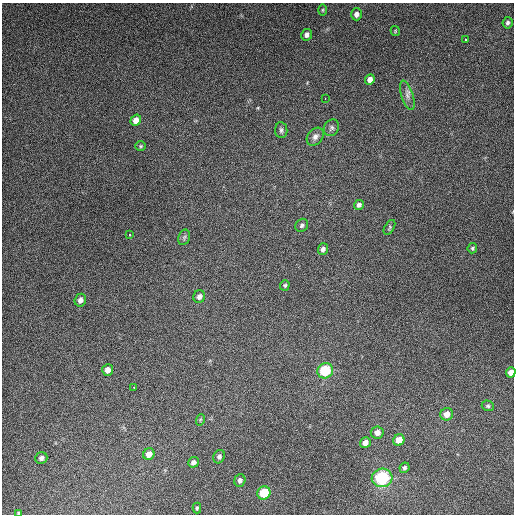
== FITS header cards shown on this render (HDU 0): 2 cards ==
NAXIS1  =                  512
NAXIS2  =                  512

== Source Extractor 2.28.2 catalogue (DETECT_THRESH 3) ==
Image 512 x 512 px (HDU 0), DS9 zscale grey, 1 PNG px = 1 image px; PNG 516 x 516 px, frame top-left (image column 1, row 512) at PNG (2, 3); each listed source drawn as its Kron ellipse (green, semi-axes under 4 px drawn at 4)
Background 4850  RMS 310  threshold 923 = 3 sigma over >= 5 px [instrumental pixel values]
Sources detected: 44; all 44 listed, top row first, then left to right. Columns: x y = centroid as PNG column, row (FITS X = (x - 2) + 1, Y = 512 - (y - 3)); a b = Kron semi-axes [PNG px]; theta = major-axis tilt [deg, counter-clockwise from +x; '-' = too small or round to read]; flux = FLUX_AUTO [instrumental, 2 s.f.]
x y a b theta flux
323 10 6 4 90 2.3e+04
356 14 6 5 - 9.9e+04
507 23 6 5 - 4.9e+04
395 31 5 4 - 2.3e+04
307 35 6 5 - 8.1e+04
465 40 3 2 - 2.5e+04
370 80 5 4 - 1.2e+05
407 95 15 6 -72 1.1e+05
325 99 3 2 - 2.9e+04
136 120 6 5 - 1.6e+05
331 128 8 7 - 6.4e+04
281 130 8 6 -84 5.5e+04
315 137 10 7 50 9.4e+04
141 146 5 5 - 2.9e+04
359 205 5 4 - 5.9e+04
302 225 7 6 - 5.3e+04
389 227 8 4 60 3.6e+04
130 235 3 2 - 1.7e+04
184 237 8 5 69 4.6e+04
472 248 5 5 - 3.1e+04
323 249 6 5 - 7.6e+04
285 285 5 4 - 3.5e+04
199 296 6 5 - 8.8e+04
80 300 6 5 - 1.1e+05
108 370 6 5 - 1.5e+05
325 371 8 7 - 1.0e+06
511 372 5 4 - 1.5e+05
134 388 2 2 - 1.4e+04
488 406 6 5 - 3.7e+04
447 414 6 6 - 1.9e+05
200 420 6 3 73 2.5e+04
377 432 6 6 - 1.3e+05
399 440 6 5 - 2.3e+05
365 443 6 5 - 1.2e+05
149 454 6 5 - 1.7e+05
219 457 7 5 66 5.6e+04
41 458 6 5 - 7.9e+04
193 462 5 5 - 7.3e+04
405 468 5 5 - 4.5e+04
382 478 10 9 - 1.6e+06
240 480 6 5 - 6.6e+04
264 493 7 6 - 6.8e+05
197 508 5 4 - 2.7e+04
19 513 4 3 - 3.2e+04
At the frame edge (FLAGS 8, measured only in part): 2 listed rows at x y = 511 372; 19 513